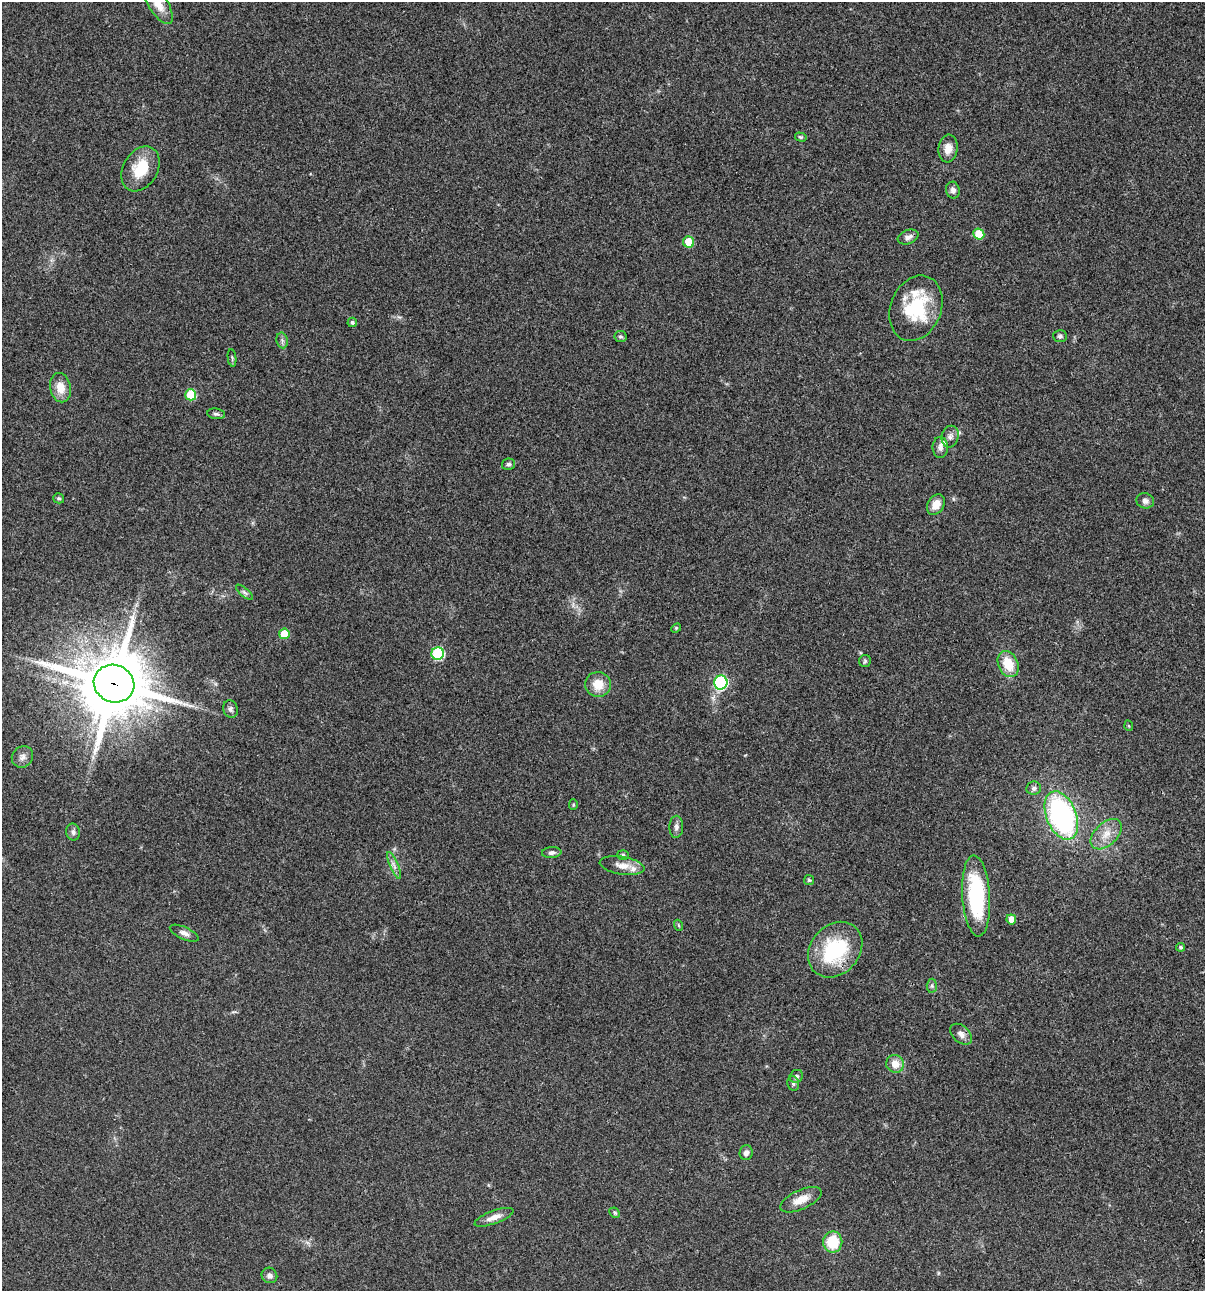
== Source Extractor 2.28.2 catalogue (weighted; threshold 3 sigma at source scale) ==
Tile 6 of 4 x 4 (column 2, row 2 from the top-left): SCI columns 1438-2640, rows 2697-3985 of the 5405 x 5390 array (HDU 1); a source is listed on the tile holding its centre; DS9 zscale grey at full resolution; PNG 1207 x 1293 px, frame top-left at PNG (2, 2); each listed source drawn as its Kron ellipse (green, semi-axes under 4 px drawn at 4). Shown black and unused: <1% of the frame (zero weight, under 3 of 4 exposures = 9% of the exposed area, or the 3 px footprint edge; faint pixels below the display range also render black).
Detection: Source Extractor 2.28.2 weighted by HDU 2 'WHT'; one run over the whole footprint, this tile lists its part. Background 0.0467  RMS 0.0052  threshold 0.0236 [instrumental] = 3 sigma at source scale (4.5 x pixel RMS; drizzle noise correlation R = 1.50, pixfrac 1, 0.05/0.05 arcsec/px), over >= 5 px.
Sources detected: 67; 4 inside a brighter listed object's ellipse — not listed separately; the other 63 listed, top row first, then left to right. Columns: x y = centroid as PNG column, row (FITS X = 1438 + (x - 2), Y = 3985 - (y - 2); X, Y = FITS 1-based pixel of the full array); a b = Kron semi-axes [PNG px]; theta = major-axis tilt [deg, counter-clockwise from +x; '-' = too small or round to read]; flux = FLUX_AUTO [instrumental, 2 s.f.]
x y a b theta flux
158 3 24 9 -58 8.1
801 137 6 4 -15 0.74
948 148 14 9 85 4.7
140 169 24 17 60 14
953 190 8 7 - 1.9
979 234 5 5 - 13
908 237 11 7 20 2.2
689 242 6 5 - 10
916 308 34 25 68 30
352 322 5 4 - 1.2
1060 336 7 6 - 1.1
620 337 6 6 - 0.95
282 340 8 5 -79 1.2
232 358 9 4 -83 0.81
60 388 15 10 -78 6.8
191 395 5 5 - 18
216 414 9 5 -8 1.2
950 437 11 8 75 2.4
940 447 10 7 89 2.3
508 464 6 5 - 1
59 498 5 5 - 0.85
1145 501 9 7 -16 2.1
936 504 11 8 57 5.4
244 592 10 4 -40 1.1
676 628 5 4 - 0.61
284 634 5 5 - 9.6
438 654 6 6 - 42
865 661 6 6 - 0.88
1008 664 13 10 -66 12
721 682 7 6 - 65
114 684 20 18 -24 3700
598 684 13 12 - 7.3
231 709 9 7 -77 1.7
1129 726 5 3 - 0.52
22 757 11 10 - 2.7
1034 788 7 6 - 1.4
573 805 5 4 - 0.67
1061 815 25 15 -68 95
676 827 11 7 87 1.9
73 832 8 7 - 1.6
1106 834 19 11 44 6.6
552 853 10 5 6 1.5
623 855 6 5 - 0.88
394 865 14 3 -67 1.6
622 866 22 9 -9 5.2
809 880 5 5 - 0.72
976 896 40 14 -86 46
1011 919 5 5 - 4.2
678 925 6 3 -70 0.55
184 933 15 6 -24 2.5
1181 947 4 4 - 0.88
835 950 30 24 48 37
932 986 7 5 84 0.99
961 1034 13 8 -41 2.7
895 1064 9 8 - 5.4
796 1076 7 6 - 1.2
793 1083 7 5 -76 1.1
746 1153 7 6 - 1.9
801 1200 22 9 25 6.5
615 1213 6 4 -44 0.69
494 1217 21 6 20 4.1
833 1242 10 9 - 16
269 1275 8 7 - 2
Overlapping masked pixels (flux is a lower limit): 1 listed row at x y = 114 684
Isophote crosses this tile's border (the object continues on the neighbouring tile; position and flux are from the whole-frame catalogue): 1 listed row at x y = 158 3